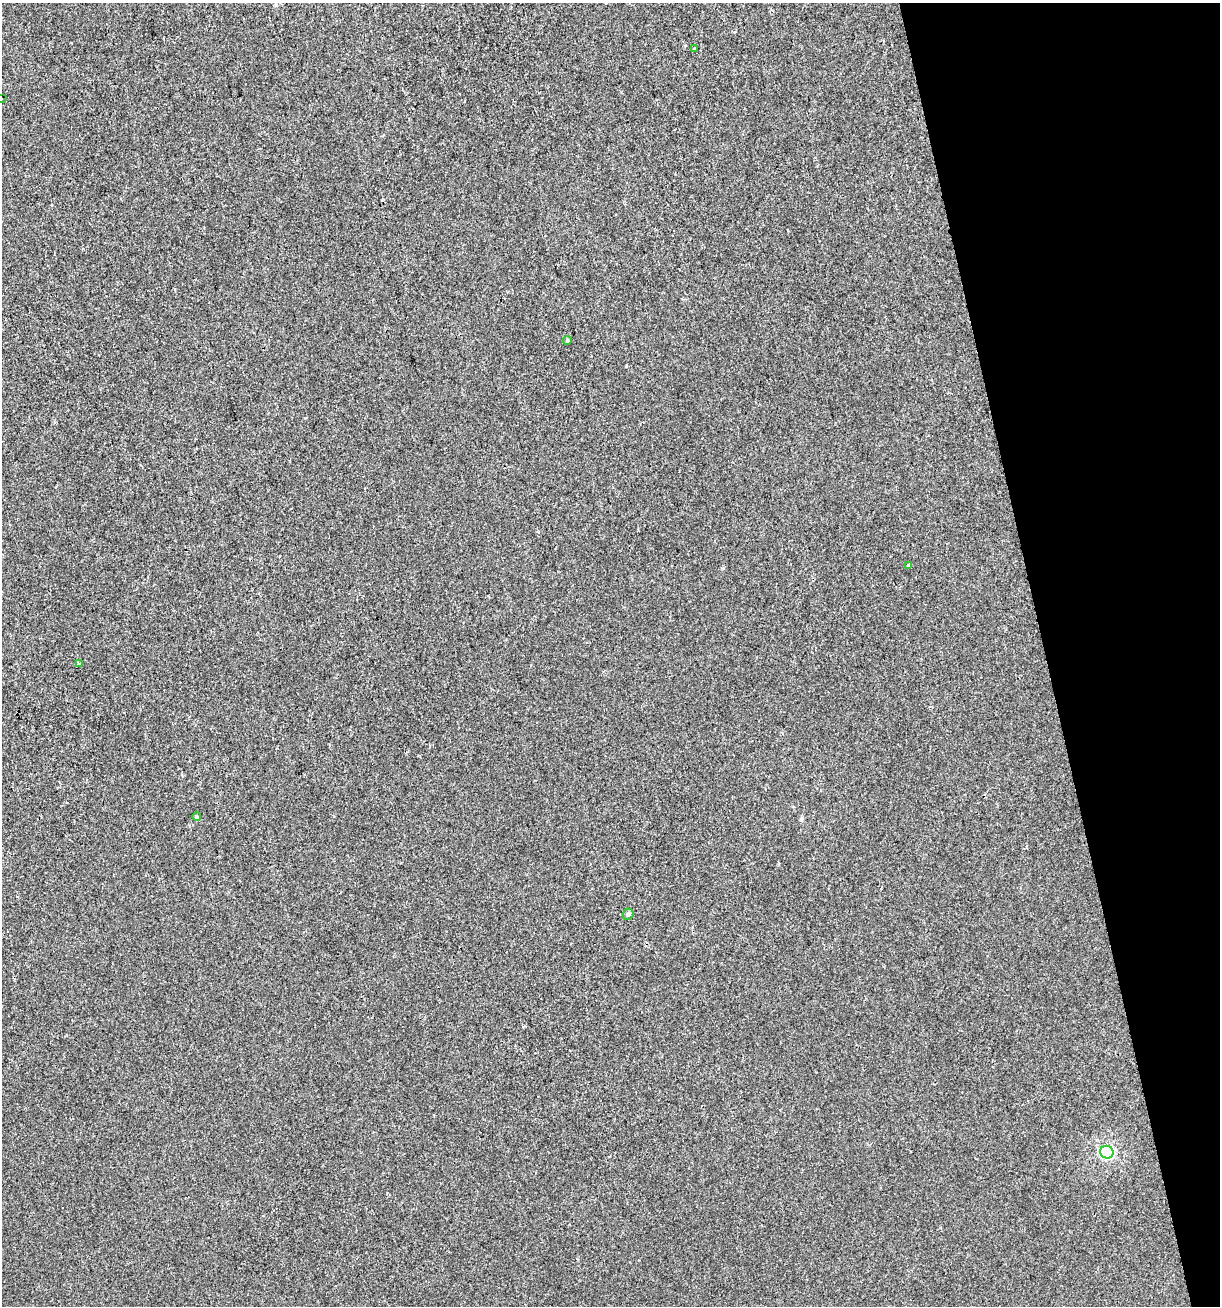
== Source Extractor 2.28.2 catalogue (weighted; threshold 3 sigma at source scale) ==
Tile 12 of 4 x 4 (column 4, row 3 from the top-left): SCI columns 3704-4921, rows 1305-2608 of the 5022 x 5216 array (HDU 1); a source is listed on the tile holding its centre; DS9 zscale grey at full resolution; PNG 1222 x 1308 px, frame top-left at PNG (2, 3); each listed source drawn as its Kron ellipse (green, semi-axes under 4 px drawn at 4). Shown black and unused: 14% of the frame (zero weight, under 2 of 3 exposures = <1% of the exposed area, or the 3 px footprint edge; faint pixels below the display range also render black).
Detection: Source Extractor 2.28.2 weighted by HDU 2 'WHT'; one run over the whole footprint, this tile lists its part. Background 5.62e-04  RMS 0.0042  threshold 0.0189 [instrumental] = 3 sigma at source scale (4.5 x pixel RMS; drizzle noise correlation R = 1.50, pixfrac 1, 0.0396/0.0396 arcsec/px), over >= 5 px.
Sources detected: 8; all 8 listed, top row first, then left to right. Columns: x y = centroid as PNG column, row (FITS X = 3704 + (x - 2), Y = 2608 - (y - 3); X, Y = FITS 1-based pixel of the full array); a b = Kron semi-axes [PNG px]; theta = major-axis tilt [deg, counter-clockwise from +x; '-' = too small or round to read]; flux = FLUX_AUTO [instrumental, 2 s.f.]
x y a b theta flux
694 49 3 3 - 2.5
2 99 2 2 - 0.52
567 341 4 3 - 0.65
909 565 4 3 - 1
79 664 3 3 - 0.55
197 817 4 4 - 0.72
628 914 6 5 - 1.1
1107 1152 7 6 - 62
Isophote crosses this tile's border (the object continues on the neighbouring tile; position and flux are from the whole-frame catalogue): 1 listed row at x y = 2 99